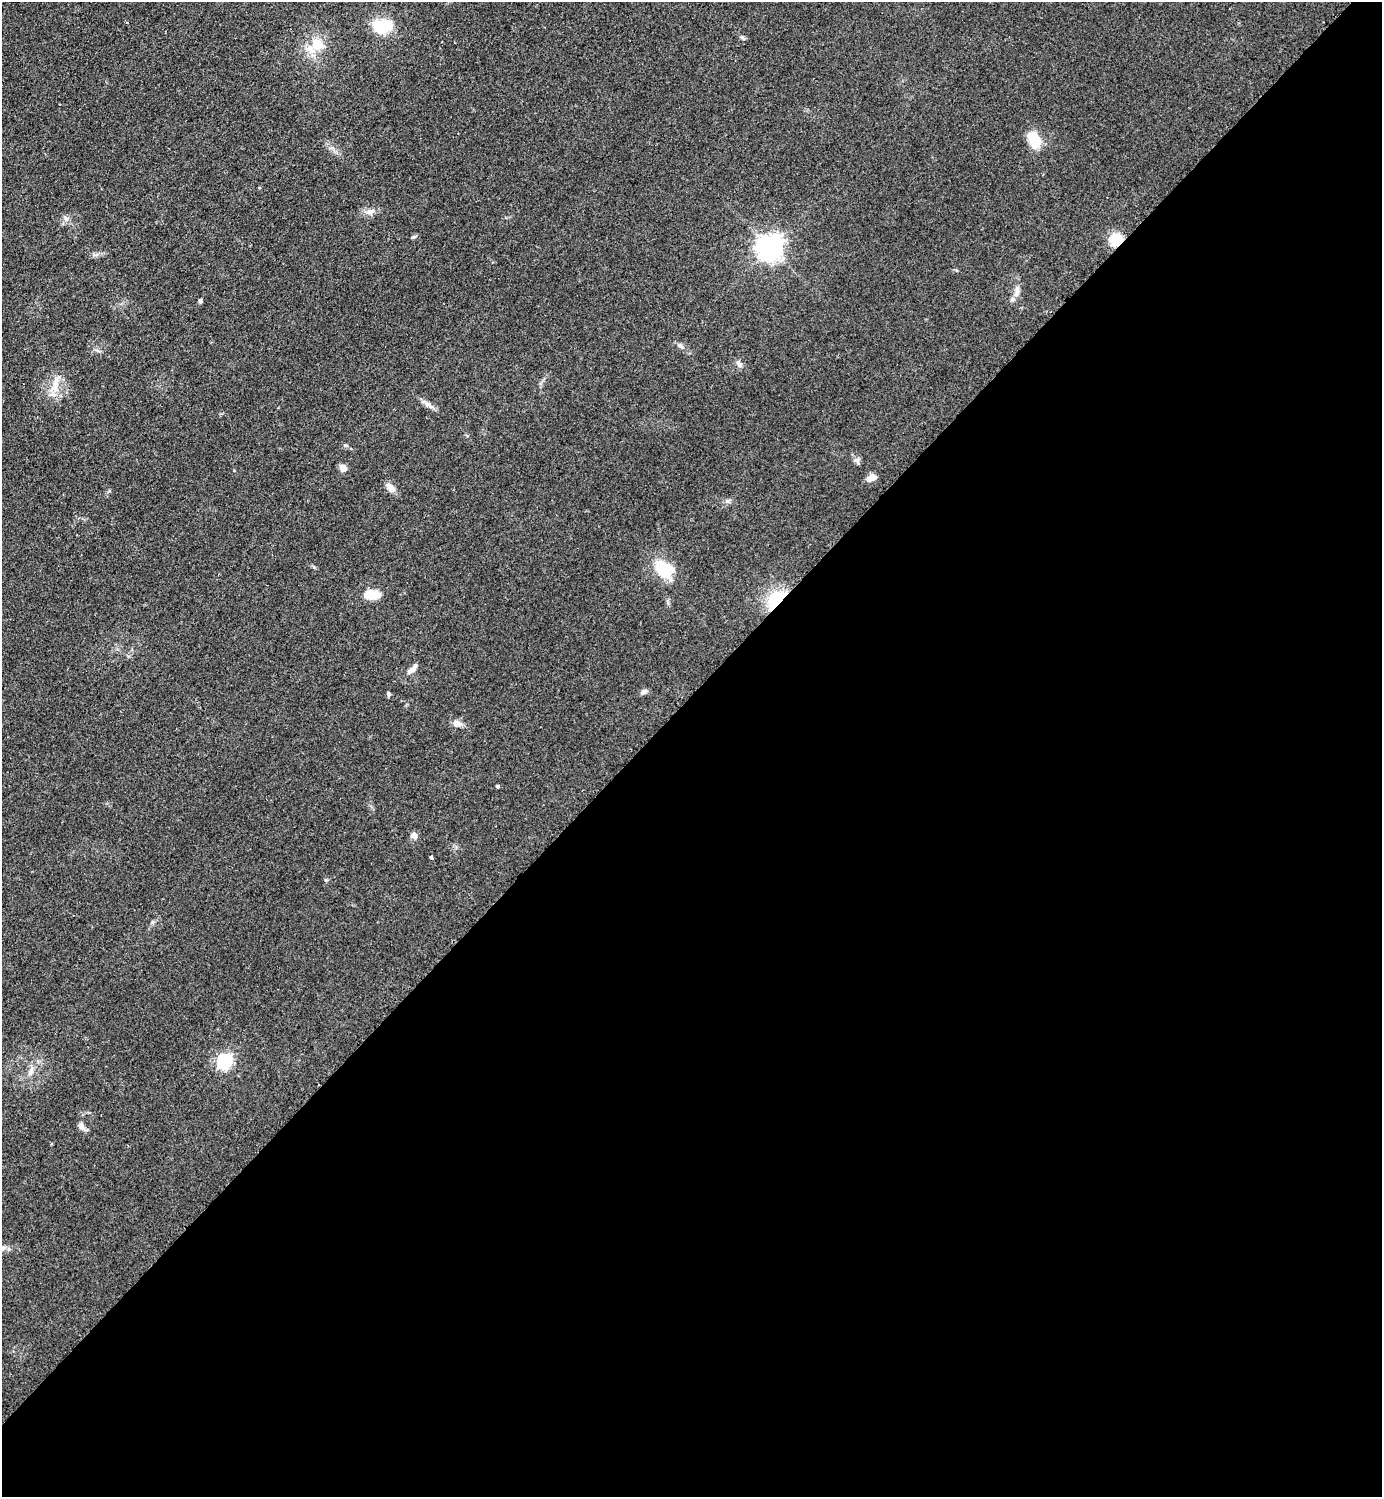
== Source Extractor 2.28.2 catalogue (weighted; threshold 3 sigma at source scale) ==
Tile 15 of 4 x 4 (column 3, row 4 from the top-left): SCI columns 3076-4455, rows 9-1503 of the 6004 x 6004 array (HDU 1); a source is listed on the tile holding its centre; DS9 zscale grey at full resolution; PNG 1384 x 1499 px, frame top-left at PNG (2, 2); no overlay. Shown black and unused: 54% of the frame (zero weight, under 2 of 3 exposures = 1% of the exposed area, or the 3 px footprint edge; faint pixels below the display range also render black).
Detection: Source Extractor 2.28.2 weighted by HDU 2 'WHT'; one run over the whole footprint, this tile lists its part. Background 0.0782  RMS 0.0082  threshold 0.0367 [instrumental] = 3 sigma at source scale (4.5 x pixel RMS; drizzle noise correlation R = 1.50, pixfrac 1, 0.05/0.05 arcsec/px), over >= 5 px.
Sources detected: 34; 2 inside a brighter listed object's ellipse — not listed separately; the other 32 listed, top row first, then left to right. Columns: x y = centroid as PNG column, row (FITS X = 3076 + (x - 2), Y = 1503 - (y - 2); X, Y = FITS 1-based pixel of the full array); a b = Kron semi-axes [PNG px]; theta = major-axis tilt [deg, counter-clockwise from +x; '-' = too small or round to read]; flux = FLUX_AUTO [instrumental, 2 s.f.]
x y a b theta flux
382 26 20 15 10 30
743 38 8 4 -45 1.5
317 45 17 15 -59 18
1034 140 17 11 -63 23
370 211 13 7 18 4.9
66 219 9 6 -73 2.9
1116 240 10 9 - 27
770 248 8 8 - 820
1017 291 18 6 78 5.4
200 301 6 4 77 1.3
681 346 9 4 -42 2
739 364 11 6 -66 2.7
55 385 29 11 81 13
427 404 18 6 -33 4.5
343 468 8 7 - 5
871 478 11 7 32 6.4
390 488 13 8 -46 6.2
662 568 19 12 -49 31
372 595 16 10 2 14
776 599 21 14 44 41
411 670 13 7 32 3.9
644 692 9 6 26 2.6
389 694 6 4 -90 1.2
457 723 11 8 -22 5.2
497 787 4 4 - 1.2
414 835 9 8 - 3.8
431 857 4 3 - 3.7
326 880 5 5 - 1.1
224 1061 7 6 - 190
31 1071 14 7 69 5.4
81 1126 13 7 -65 3.7
2 1248 12 6 10 3.3
Overlapping masked pixels (flux is a lower limit): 2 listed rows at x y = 1116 240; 776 599
Isophote crosses this tile's border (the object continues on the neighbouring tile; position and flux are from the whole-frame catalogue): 1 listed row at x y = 2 1248
Unlisted compact peaks at least as high as the median listed source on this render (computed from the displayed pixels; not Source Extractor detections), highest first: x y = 314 567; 728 501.